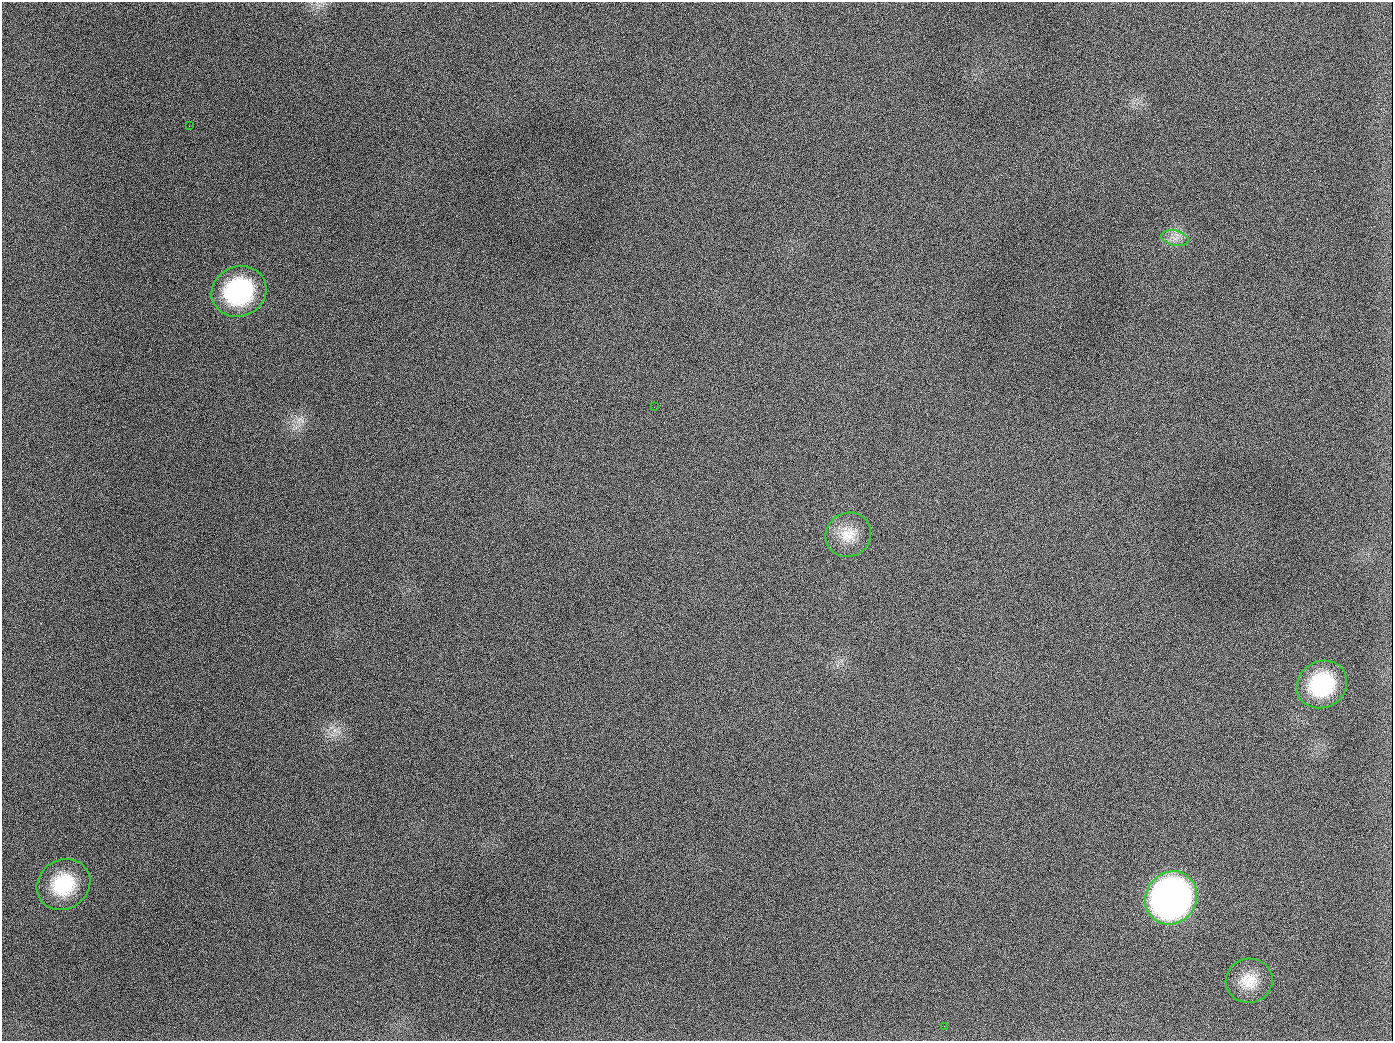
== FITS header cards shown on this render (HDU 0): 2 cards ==
NAXIS1  =                 1391
NAXIS2  =                 1039

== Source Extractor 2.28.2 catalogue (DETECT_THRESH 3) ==
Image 1391 x 1039 px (HDU 0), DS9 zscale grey, 1 PNG px = 1 image px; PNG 1395 x 1043 px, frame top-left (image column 1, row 1039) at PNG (2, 2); each listed source drawn as its Kron ellipse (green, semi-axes under 4 px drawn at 4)
Background 2010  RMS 82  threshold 245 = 3 sigma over >= 5 px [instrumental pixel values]
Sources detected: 10; all 10 listed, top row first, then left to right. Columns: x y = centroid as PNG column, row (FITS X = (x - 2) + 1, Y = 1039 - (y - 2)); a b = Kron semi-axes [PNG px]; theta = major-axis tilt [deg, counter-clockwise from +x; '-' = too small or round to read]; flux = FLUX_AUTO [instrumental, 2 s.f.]
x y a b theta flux
189 126 3 2 - 6.0e+03
1175 238 14 7 -12 4.1e+04
239 291 28 25 23 6.5e+05
654 407 2 2 - 3.4e+03
848 535 23 22 - 1.3e+05
1322 684 26 23 32 4.2e+05
63 884 28 24 33 3.2e+05
1171 898 27 25 52 3.1e+06
1249 981 23 22 - 1.3e+05
944 1026 2 2 - 3.7e+03